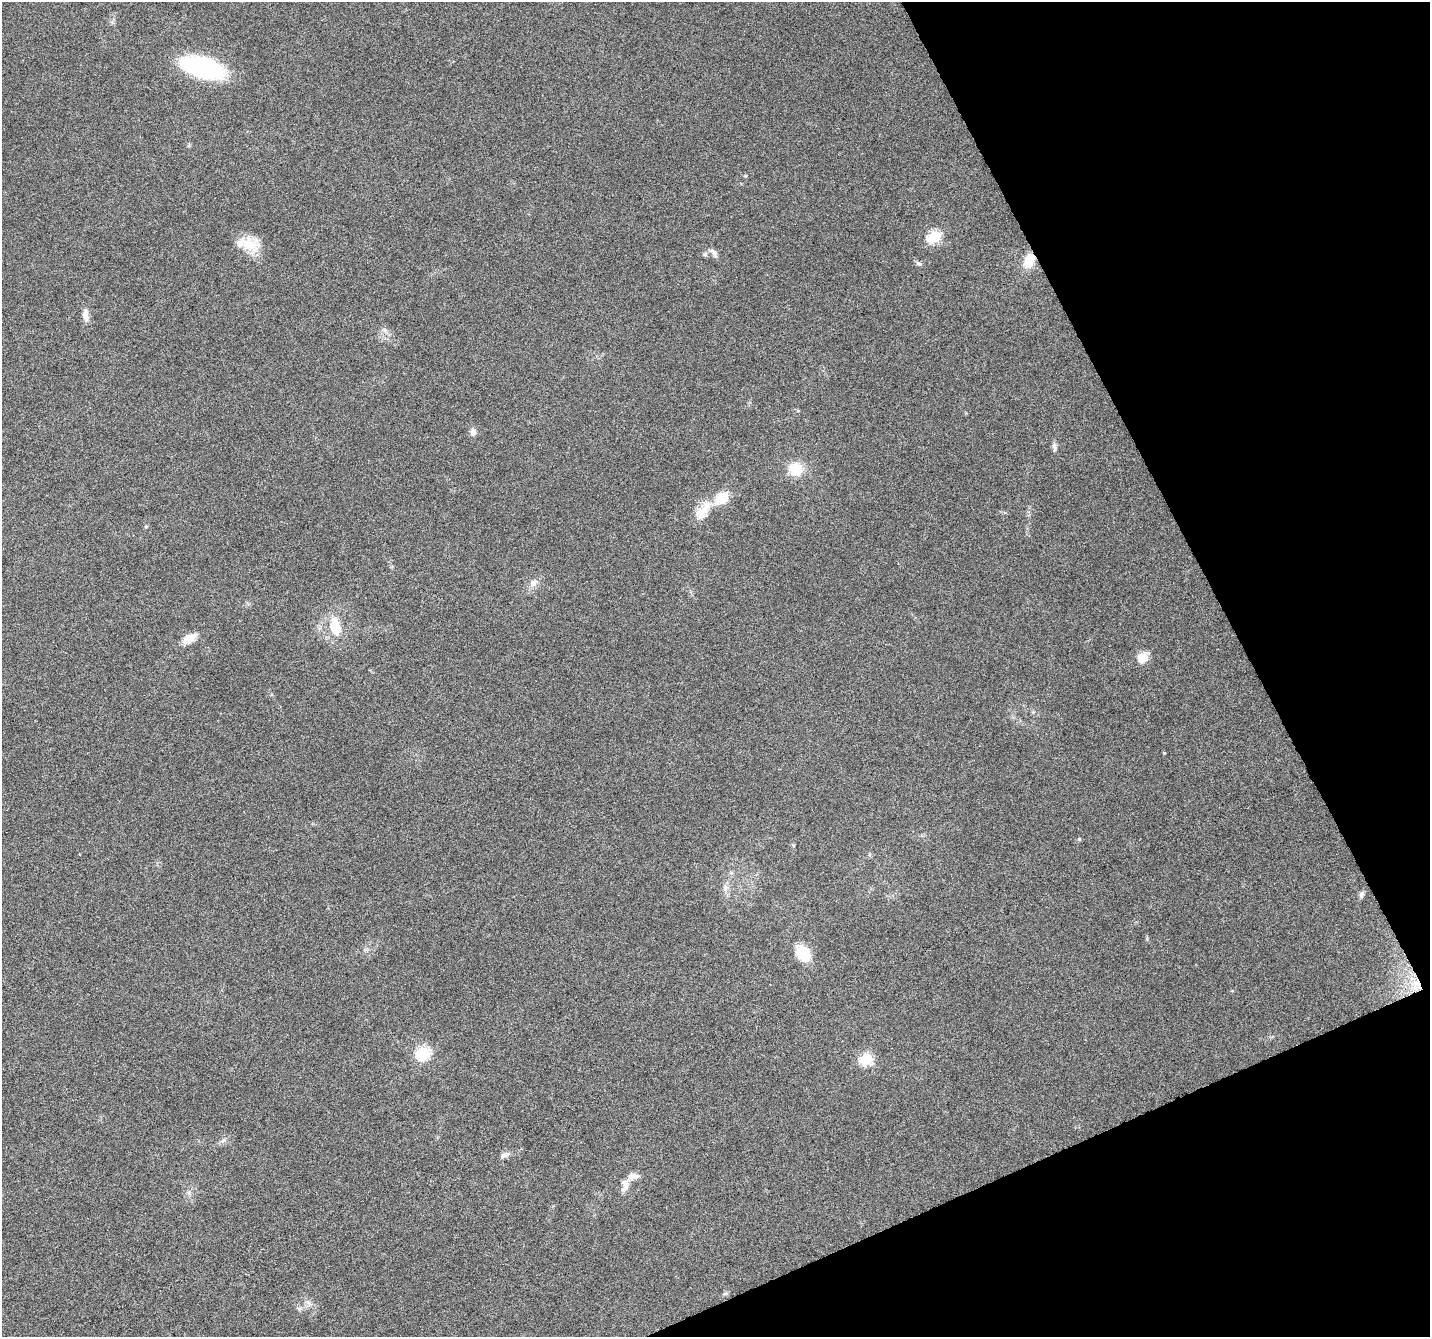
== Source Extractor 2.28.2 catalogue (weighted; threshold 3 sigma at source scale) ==
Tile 12 of 4 x 4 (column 4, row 3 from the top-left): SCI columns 4288-5715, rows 1489-2823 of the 5715 x 5588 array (HDU 1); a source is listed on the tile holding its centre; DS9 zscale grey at full resolution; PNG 1432 x 1339 px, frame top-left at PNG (2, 2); no overlay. Shown black and unused: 21% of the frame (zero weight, under 4 of 8 exposures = <1% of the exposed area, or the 3 px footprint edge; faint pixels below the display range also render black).
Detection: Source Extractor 2.28.2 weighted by HDU 2 'WHT'; one run over the whole footprint, this tile lists its part. Background 0.0422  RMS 0.0029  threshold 0.0118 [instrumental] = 3 sigma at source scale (4.09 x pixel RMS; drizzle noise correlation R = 1.36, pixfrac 0.8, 0.0396/0.0396 arcsec/px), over >= 5 px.
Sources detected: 34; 2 inside a brighter listed object's ellipse — not listed separately; the other 32 listed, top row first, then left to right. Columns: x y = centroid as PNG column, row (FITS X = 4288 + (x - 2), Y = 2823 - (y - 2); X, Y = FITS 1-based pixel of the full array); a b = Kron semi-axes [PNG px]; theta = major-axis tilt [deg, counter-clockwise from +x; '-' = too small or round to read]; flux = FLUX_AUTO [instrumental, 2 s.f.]
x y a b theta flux
203 68 31 15 -17 42
934 237 7 6 - 26
249 244 28 18 -15 5.9
713 252 15 6 -45 1.1
705 254 7 5 45 0.53
1029 260 16 11 65 5
918 263 9 5 -34 0.63
85 315 16 8 -86 1.8
798 411 5 3 - 0.27
473 432 9 7 84 1.1
1054 447 13 5 -86 0.89
796 469 15 15 - 6
721 498 16 12 34 6.4
703 510 27 14 50 4.8
534 582 12 7 40 1.5
335 626 24 13 -77 6.6
189 638 16 9 29 3.4
1142 658 11 10 - 3.9
1164 753 4 4 - 0.2
1079 839 5 5 - 0.31
725 888 9 7 -79 1.3
1362 894 9 6 74 0.73
803 953 14 10 -57 9.3
1417 984 17 10 -21 4.3
423 1053 7 6 - 37
866 1059 6 6 - 26
224 1140 7 6 - 0.79
503 1155 8 7 - 0.87
633 1176 18 9 17 1.8
625 1188 15 7 55 1.6
189 1193 7 4 -72 0.55
308 1303 8 5 -29 0.88
Overlapping masked pixels (flux is a lower limit): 2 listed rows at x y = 1029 260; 1417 984
Unlisted compact peaks at least as high as the median listed source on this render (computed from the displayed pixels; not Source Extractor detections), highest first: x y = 146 527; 793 845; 299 1309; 745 176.